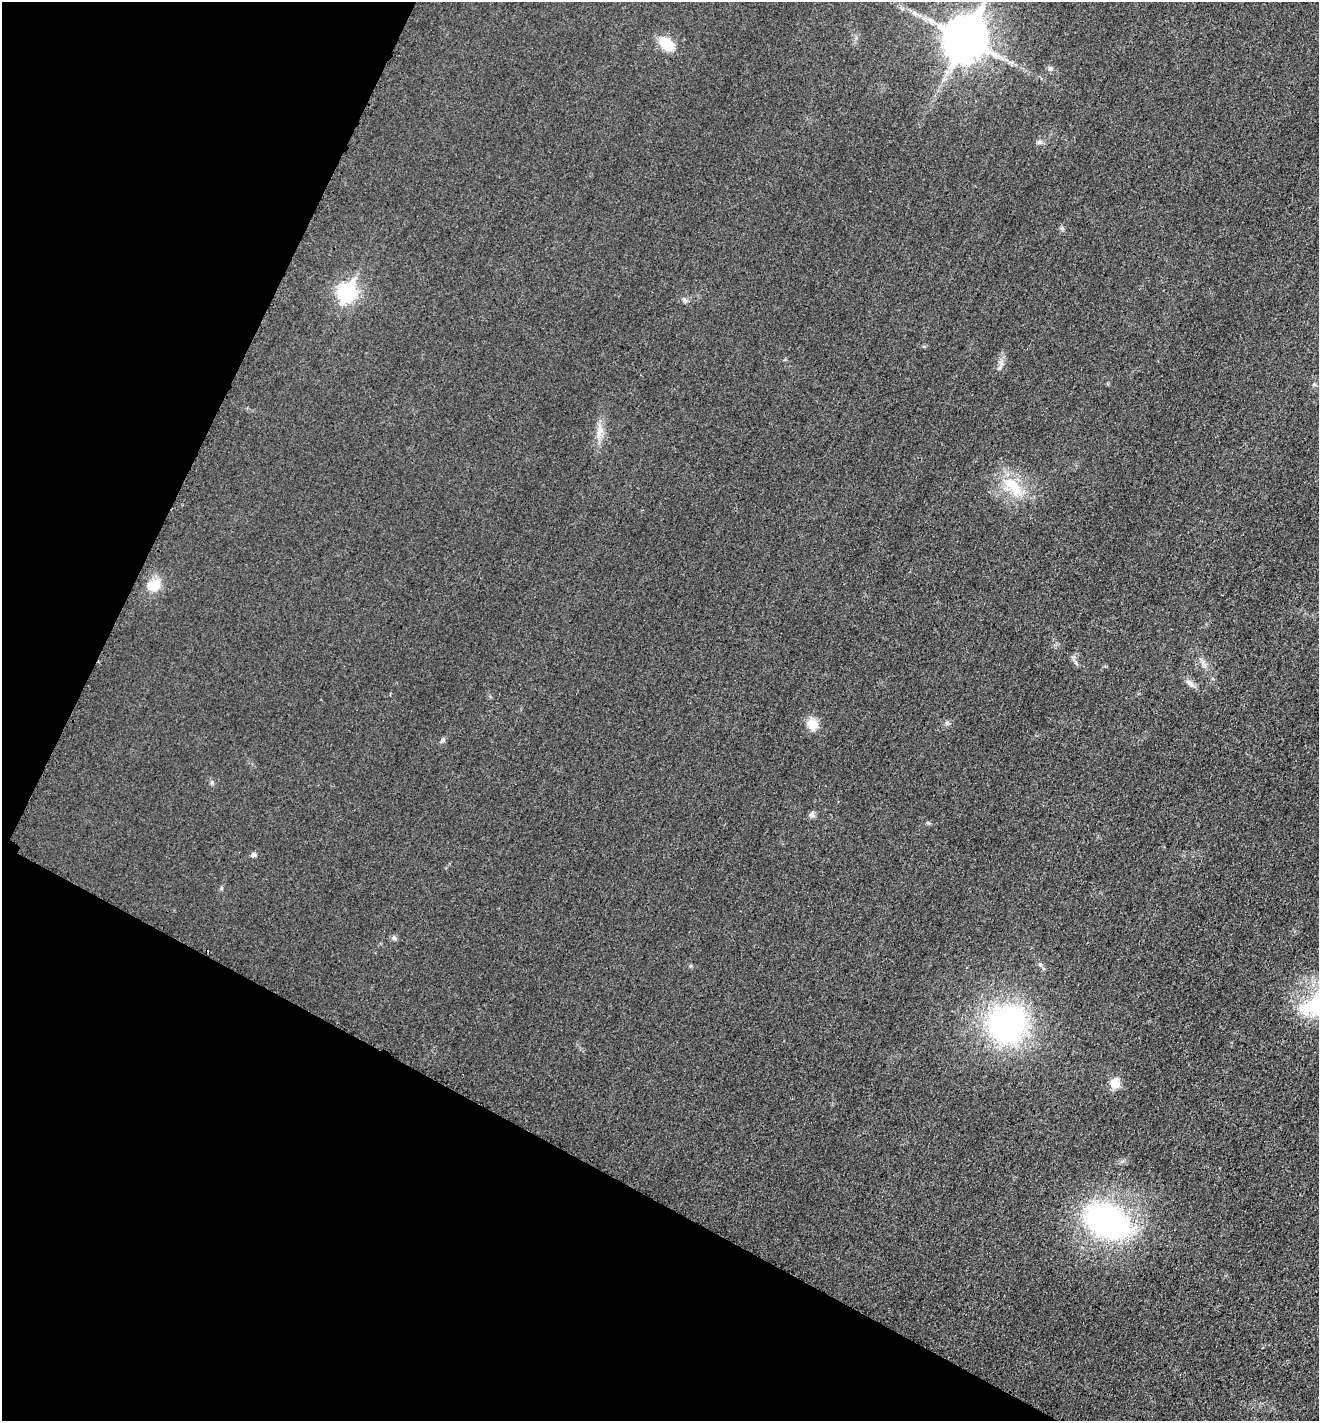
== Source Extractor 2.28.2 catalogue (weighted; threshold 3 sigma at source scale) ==
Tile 9 of 4 x 4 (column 1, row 3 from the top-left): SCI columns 151-1467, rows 1434-2852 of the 5714 x 5701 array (HDU 1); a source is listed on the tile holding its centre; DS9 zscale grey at full resolution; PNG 1321 x 1423 px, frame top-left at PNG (2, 2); no overlay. Shown black and unused: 26% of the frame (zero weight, under 3 of 4 exposures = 1% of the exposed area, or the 3 px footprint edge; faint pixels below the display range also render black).
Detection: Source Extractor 2.28.2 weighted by HDU 2 'WHT'; one run over the whole footprint, this tile lists its part. Background 0.0273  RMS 0.0058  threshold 0.0263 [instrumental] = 3 sigma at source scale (4.5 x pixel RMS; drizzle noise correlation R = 1.50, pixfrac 1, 0.05/0.05 arcsec/px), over >= 5 px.
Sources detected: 20; all 20 listed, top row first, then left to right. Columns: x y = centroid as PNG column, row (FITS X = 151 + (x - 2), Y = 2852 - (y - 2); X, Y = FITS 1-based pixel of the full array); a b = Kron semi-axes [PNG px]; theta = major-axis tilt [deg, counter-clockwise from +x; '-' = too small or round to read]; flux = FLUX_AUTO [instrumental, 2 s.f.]
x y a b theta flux
965 38 15 12 63 2100
666 44 18 12 -49 13
1050 68 8 6 -14 1.4
347 292 9 7 60 170
685 300 6 6 - 1.4
1314 384 6 4 -2 0.81
599 432 17 7 76 5.1
1013 486 36 15 -50 18
154 585 17 13 27 11
1190 683 15 5 -37 2.5
947 723 7 4 0 1.1
812 724 15 13 -54 6.7
443 740 6 6 - 1.1
812 814 9 7 52 1.9
253 854 5 5 - 2.3
394 938 6 5 - 1.2
1317 1003 51 26 34 44
1006 1024 40 37 32 120
1115 1083 6 6 - 19
1107 1222 45 29 -28 150
Isophote crosses this tile's border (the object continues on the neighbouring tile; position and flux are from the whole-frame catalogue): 2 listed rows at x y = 965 38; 1317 1003
Unlisted compact peaks at least as high as the median listed source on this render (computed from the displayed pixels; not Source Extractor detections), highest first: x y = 999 368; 1039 142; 1062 228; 1122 1161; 1040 964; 212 782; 221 888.